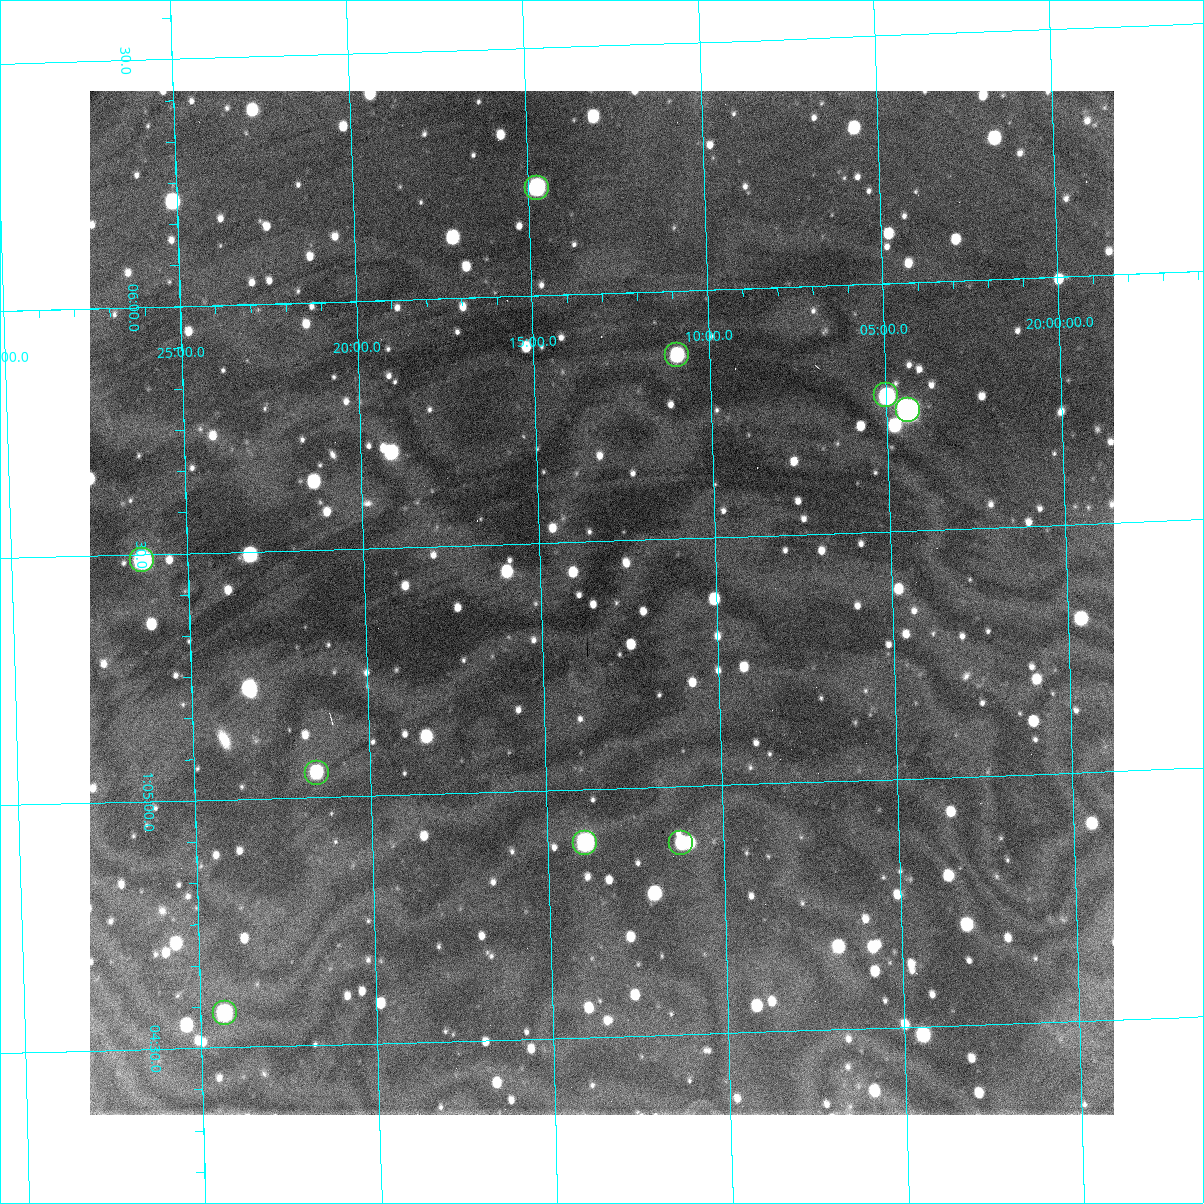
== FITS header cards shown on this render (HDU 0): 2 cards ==
NAXIS1  =                 1024 /fastest changing axis
NAXIS2  =                 1024 /next to fastest changing axis

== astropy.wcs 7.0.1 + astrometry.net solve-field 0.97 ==
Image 1024 x 1024 px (HDU 0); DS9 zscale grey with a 90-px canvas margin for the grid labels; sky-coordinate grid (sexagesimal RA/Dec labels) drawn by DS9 from the SOLVED WCS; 9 Tycho-2 reference stars matched to detected sources circled (green)
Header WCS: RA---TAN/DEC--TAN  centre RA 01:05:23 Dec +20:13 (16.34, +20.22 deg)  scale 1.7 arcsec/px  FOV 29.1' x 29.1'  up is +92 deg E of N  parity flipped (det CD > 0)
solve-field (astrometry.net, Tycho-2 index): VERIFIED the header's WCS against the Tycho-2 star catalogue (9 matches, 0 conflicts) and refined it, rather than solving blind
Solved WCS: RA---TAN-SIP/DEC--TAN-SIP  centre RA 01:05:23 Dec +20:13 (16.34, +20.22 deg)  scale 1.71 arcsec/px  FOV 29.1' x 29.1'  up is +92 deg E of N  parity flipped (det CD > 0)
The solver's refit moves the header's centre by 0.34 arcsec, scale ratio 1.002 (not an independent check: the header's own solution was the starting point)
Tycho-2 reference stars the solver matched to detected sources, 9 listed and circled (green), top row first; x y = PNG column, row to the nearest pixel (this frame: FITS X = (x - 90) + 1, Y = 1024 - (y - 91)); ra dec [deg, ICRS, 3 dp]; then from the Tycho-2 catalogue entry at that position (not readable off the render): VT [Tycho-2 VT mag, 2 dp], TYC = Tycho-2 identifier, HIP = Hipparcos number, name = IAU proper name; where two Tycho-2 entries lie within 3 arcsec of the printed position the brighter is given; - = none
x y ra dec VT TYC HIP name
537 188 16.554 +20.246 11.89 1202-44-1 - -
677 355 16.468 +20.182 12.30 1202-2086-1 - -
886 395 16.444 +20.083 11.86 1202-190-1 - -
908 410 16.436 +20.073 10.31 1202-296-1 - -
142 560 16.372 +20.438 11.27 1202-51-1 - -
317 773 16.262 +20.359 12.16 1202-337-1 - -
585 843 16.223 +20.232 11.45 1202-560-1 - -
681 843 16.221 +20.187 12.50 1202-232-1 - -
225 1013 16.142 +20.405 12.07 1202-262-1 - -